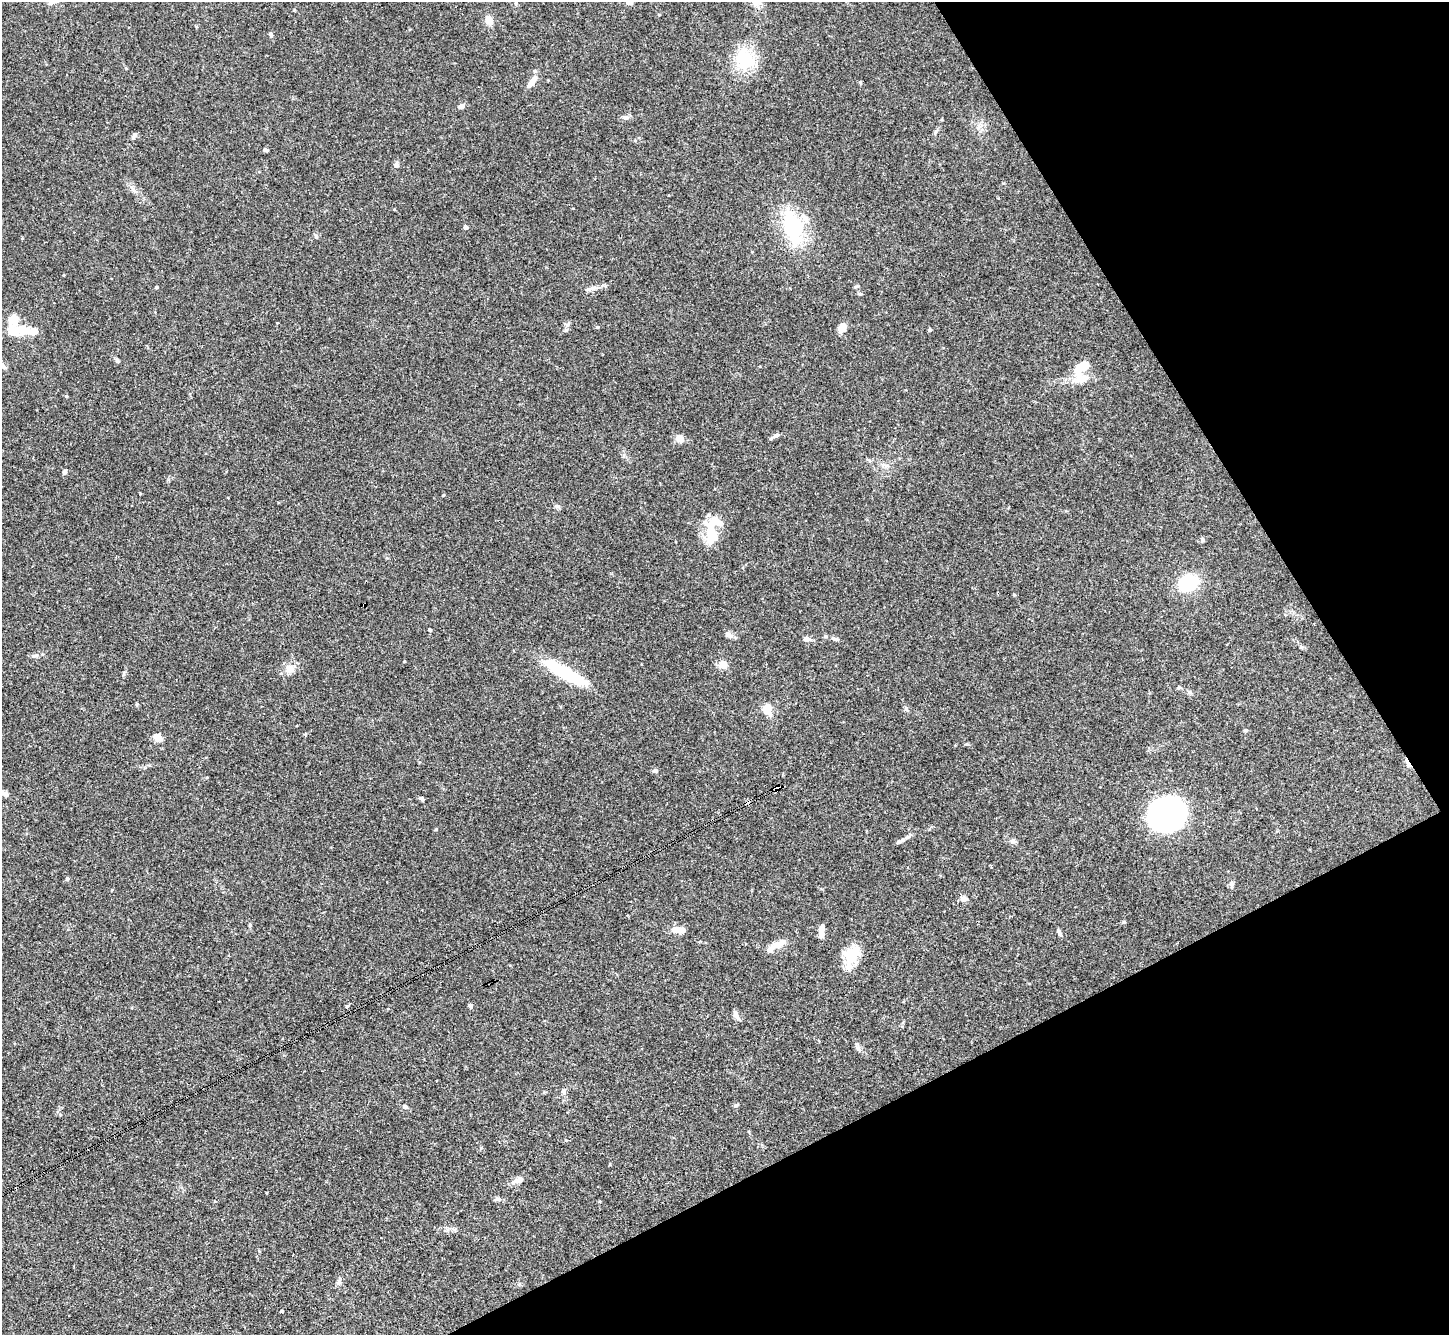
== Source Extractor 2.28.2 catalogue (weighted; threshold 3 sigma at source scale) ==
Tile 12 of 4 x 4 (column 4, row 3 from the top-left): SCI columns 4345-5791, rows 1627-2959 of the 5792 x 5782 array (HDU 1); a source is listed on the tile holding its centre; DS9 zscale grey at full resolution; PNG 1451 x 1337 px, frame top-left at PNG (2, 2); no overlay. Shown black and unused: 25% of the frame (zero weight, under 3 of 4 exposures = <1% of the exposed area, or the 3 px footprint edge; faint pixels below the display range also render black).
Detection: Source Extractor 2.28.2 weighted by HDU 2 'WHT'; one run over the whole footprint, this tile lists its part. Background 0.11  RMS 0.0068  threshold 0.0307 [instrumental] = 3 sigma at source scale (4.5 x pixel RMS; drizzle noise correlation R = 1.50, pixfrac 1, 0.05/0.05 arcsec/px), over >= 5 px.
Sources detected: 86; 2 inside a brighter object's white glare — not listed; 4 inside a brighter listed object's ellipse — not listed separately; the other 80 listed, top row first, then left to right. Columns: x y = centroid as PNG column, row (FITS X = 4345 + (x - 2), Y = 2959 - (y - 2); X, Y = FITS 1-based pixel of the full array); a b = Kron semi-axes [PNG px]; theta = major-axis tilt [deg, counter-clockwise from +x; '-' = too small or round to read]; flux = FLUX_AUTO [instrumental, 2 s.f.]
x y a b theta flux
629 2 4 4 - 9.9
489 20 9 8 - 5.7
271 35 6 5 - 1.1
745 59 30 21 -39 27
532 82 18 6 54 5.7
461 106 7 5 13 2.9
626 117 8 7 - 2.2
935 132 6 4 87 1.1
134 135 8 5 57 1.9
265 150 6 5 - 0.89
396 165 7 7 - 1.7
134 190 8 5 -45 1.9
466 227 4 4 - 2.5
793 227 36 21 -74 50
156 287 4 3 - 0.8
593 288 11 6 15 2.8
860 294 5 5 - 0.94
14 320 13 10 89 11
277 323 3 2 - 0.78
597 327 5 4 - 0.84
842 328 10 8 62 5.5
25 330 17 7 -13 13
566 330 7 4 18 1
930 330 4 3 - 1.2
117 361 5 5 - 1.4
1082 366 21 11 38 11
67 396 4 3 - 0.86
776 436 8 5 34 1.7
679 439 8 7 - 5.5
64 472 7 5 67 1.3
443 495 4 3 - 0.63
557 506 8 5 -6 1.4
711 532 32 14 85 23
1202 540 6 5 - 1.2
1188 583 27 21 21 24
1014 595 4 3 - 0.72
430 630 4 3 - 1.2
728 635 11 6 -22 2.7
806 639 8 6 -9 2.8
835 639 9 5 -10 1.6
1301 647 6 4 -70 0.95
35 656 10 3 11 1.4
404 661 3 2 - 0.65
723 664 8 8 - 6.2
290 668 12 11 - 5.4
565 673 52 12 -29 38
1179 688 6 4 0 0.9
1190 693 6 4 -19 1.1
137 704 5 3 - 0.65
767 709 10 8 -76 11
1246 730 6 5 - 0.88
158 737 12 8 -31 4.9
1408 763 16 4 -63 2.7
655 771 6 6 - 1.4
776 788 5 4 - 95
3 793 16 7 -17 4.8
422 799 6 5 - 1.1
1166 814 31 27 16 190
899 841 10 5 27 2
1013 841 7 6 - 1.9
67 879 5 5 - 1.2
1232 884 11 6 -87 2.1
112 890 4 3 - 0.54
964 898 12 5 -7 2.3
1124 922 5 4 - 0.77
250 925 6 3 73 0.8
679 930 13 6 -3 8.8
821 933 14 7 -80 4.3
1060 933 9 4 -65 1.6
778 945 14 9 14 5
852 954 25 17 36 17
470 1006 5 4 - 1.6
736 1015 11 6 -65 3
858 1048 8 5 -60 1.8
564 1091 8 6 -79 2.1
736 1105 6 4 1 0.93
405 1106 7 5 -23 1.7
518 1180 16 7 26 4
497 1199 8 5 5 1.9
281 1311 4 3 - 1.2
Overlapping masked pixels (flux is a lower limit): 2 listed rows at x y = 1408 763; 776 788
Isophote crosses this tile's border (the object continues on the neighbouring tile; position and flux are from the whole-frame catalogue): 2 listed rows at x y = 629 2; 3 793
Unlisted compact peaks at least as high as the median listed source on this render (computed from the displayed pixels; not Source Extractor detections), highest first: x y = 436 829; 124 673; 906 709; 394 209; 966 744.